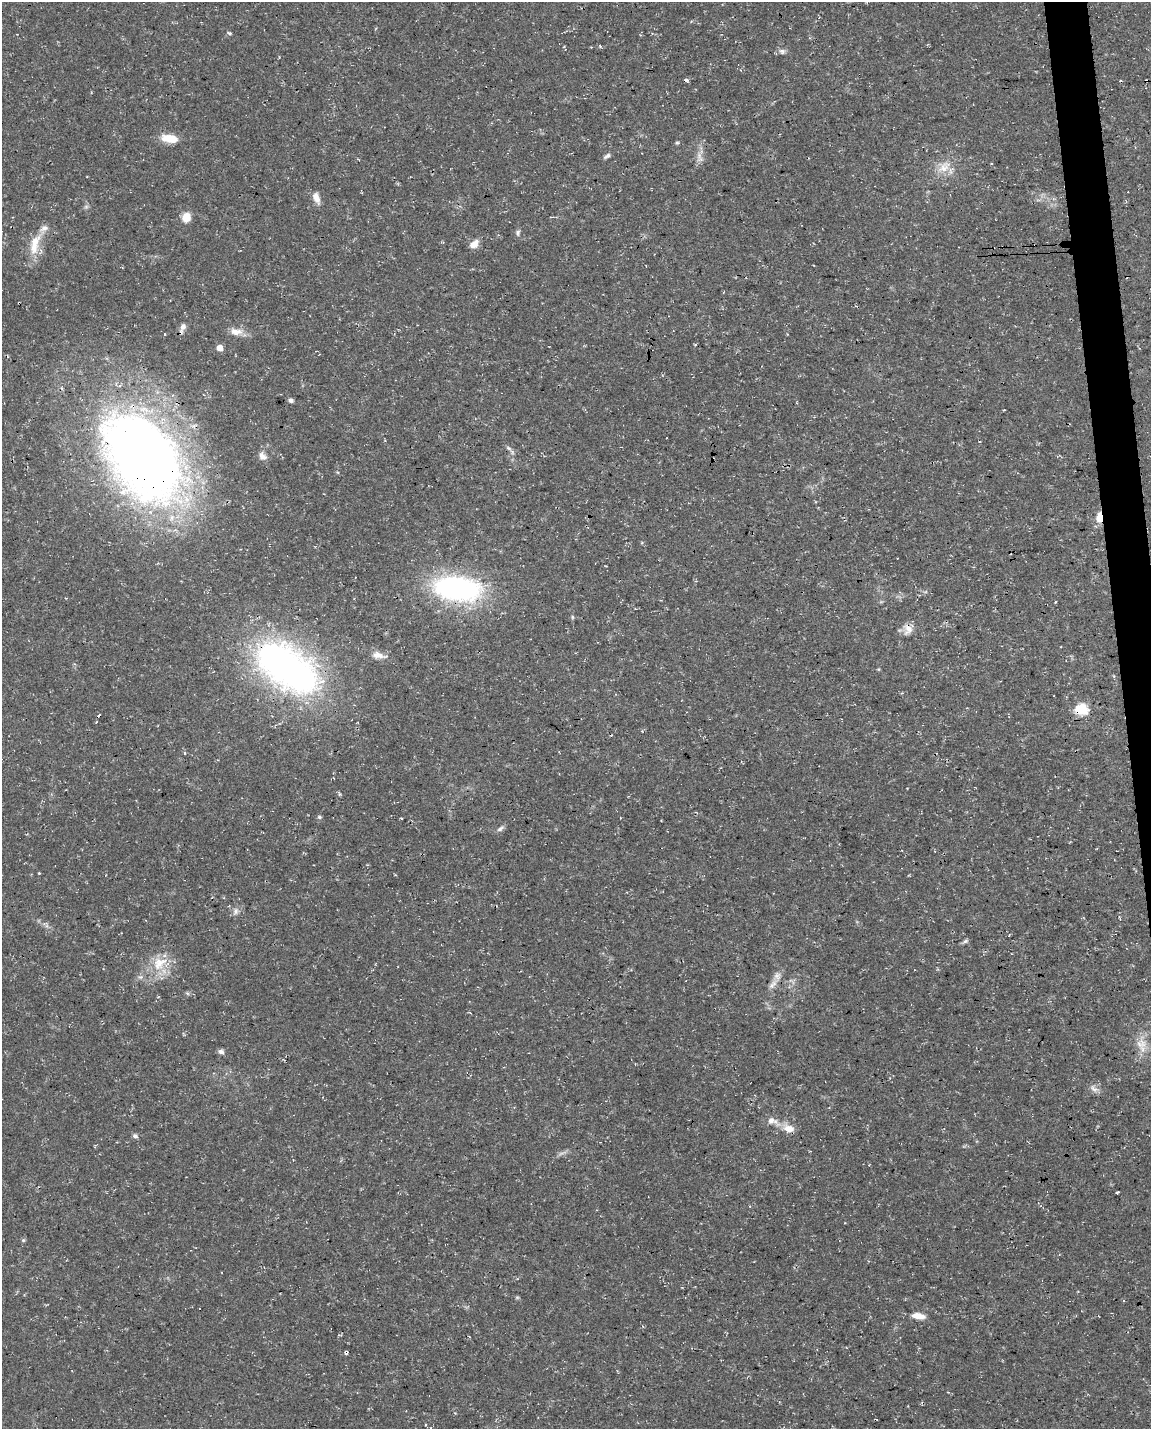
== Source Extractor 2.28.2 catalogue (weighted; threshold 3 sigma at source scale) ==
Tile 6 of 4 x 3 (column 2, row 2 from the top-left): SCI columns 1151-2299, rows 1485-2911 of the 4598 x 4353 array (HDU 1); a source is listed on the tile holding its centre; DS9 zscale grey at full resolution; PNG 1153 x 1431 px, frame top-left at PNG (2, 2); no overlay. Shown black and unused: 2% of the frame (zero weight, under 3 of 4 exposures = <1% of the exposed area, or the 3 px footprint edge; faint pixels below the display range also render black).
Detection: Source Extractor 2.28.2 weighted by HDU 2 'WHT'; one run over the whole footprint, this tile lists its part. Background 0.0367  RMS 0.0033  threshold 0.015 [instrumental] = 3 sigma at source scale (4.5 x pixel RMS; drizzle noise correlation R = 1.50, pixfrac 1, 0.0396/0.0396 arcsec/px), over >= 5 px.
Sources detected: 65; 1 too faint to see at this stretch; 9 cosmic-ray / hot-pixel residue — not listed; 2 inside a brighter listed object's ellipse — not listed separately; the other 53 listed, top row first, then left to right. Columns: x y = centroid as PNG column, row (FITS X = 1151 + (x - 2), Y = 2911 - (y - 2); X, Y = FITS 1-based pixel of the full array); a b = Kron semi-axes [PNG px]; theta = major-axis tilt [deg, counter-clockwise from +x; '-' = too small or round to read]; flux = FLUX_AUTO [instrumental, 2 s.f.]
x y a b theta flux
229 33 6 4 -26 0.46
782 51 9 7 -33 1.2
169 138 16 8 -8 7.4
677 143 5 4 - 0.43
699 155 10 6 -65 1.6
607 156 11 5 35 0.9
992 163 3 2 - 0.37
944 167 23 12 38 5.4
316 198 16 8 -69 2.4
86 207 7 4 0 0.59
186 217 8 7 - 5.7
518 233 8 6 80 0.82
35 244 34 12 75 7.1
474 244 11 7 41 2.9
183 326 12 7 66 1.7
236 332 18 9 -6 3.3
164 335 3 3 - 1.3
695 345 5 3 - 0.31
219 348 5 5 - 3.6
291 400 6 5 - 0.9
1004 410 2 2 - 0.29
509 448 9 5 -28 0.93
263 456 11 9 -44 2
143 457 101 64 -53 310
1099 517 11 7 87 4.2
642 543 5 3 - 0.35
457 589 61 29 -7 57
1055 602 4 2 - 0.28
572 617 6 4 -89 0.42
908 629 16 12 -88 2.9
378 655 20 9 -10 2.7
287 668 81 43 -35 120
1081 709 6 5 - 34
319 817 6 5 - 0.52
401 818 3 2 - 0.31
500 829 11 5 35 1
39 873 3 3 - 0.28
235 911 10 7 71 1.4
965 941 9 5 25 0.75
159 963 25 17 36 9.5
772 984 15 7 45 2
187 993 6 4 -44 0.51
1139 1044 13 9 -47 3.2
221 1052 7 6 - 1.1
1094 1089 12 7 -35 1.6
772 1121 14 9 -5 2.6
789 1129 13 9 -16 3.8
135 1136 6 6 - 0.91
1117 1192 3 3 - 2.3
23 1240 6 5 - 0.49
517 1297 6 4 0 0.42
919 1316 15 7 -9 3.3
346 1352 4 4 - 2.1
Overlapping masked pixels (flux is a lower limit): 8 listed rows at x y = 183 326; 143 457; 1099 517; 457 589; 908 629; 287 668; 1081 709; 346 1352